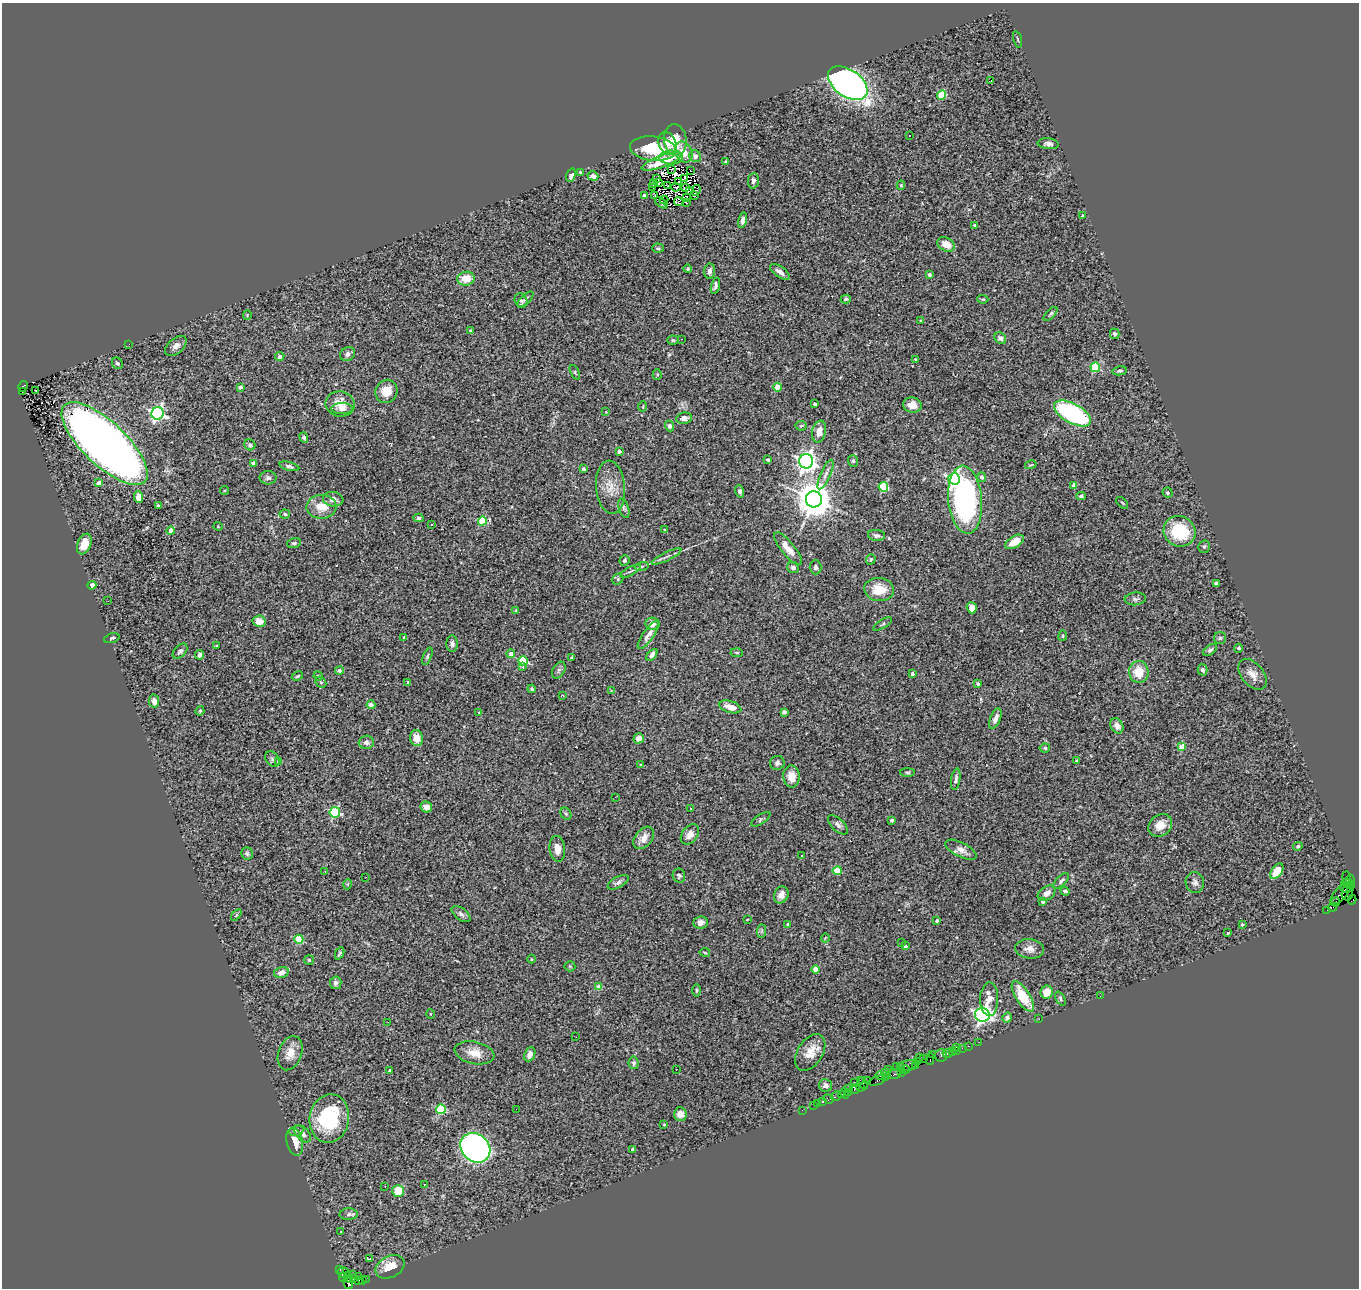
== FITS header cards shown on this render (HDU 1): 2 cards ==
NAXIS1  =                 1357
NAXIS2  =                 1286

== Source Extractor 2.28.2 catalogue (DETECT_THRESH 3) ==
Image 1357 x 1286 px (HDU 1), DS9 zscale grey, 1 PNG px = 1 image px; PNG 1361 x 1290 px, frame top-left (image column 1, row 1286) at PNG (2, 3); each listed source drawn as its Kron ellipse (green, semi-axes under 4 px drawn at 4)
Background 2.21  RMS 0.079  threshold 0.238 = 3 sigma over >= 5 px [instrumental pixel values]
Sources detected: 363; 4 with non-positive FLUX_AUTO (blend fragments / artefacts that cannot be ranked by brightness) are neither listed nor drawn; the other 359 listed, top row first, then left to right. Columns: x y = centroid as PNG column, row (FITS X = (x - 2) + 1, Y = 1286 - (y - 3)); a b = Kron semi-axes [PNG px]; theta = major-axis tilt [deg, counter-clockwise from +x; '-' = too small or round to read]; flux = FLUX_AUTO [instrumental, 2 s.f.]
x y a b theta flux
1017 39 8 3 -75 6.2
991 80 3 2 - 34
848 83 22 13 -35 2800
942 95 5 4 - 200
909 135 3 3 - 11
675 140 16 11 -84 120
667 143 12 8 -64 49
1048 144 10 5 -6 18
653 149 23 12 -5 210
684 152 11 8 -63 86
695 156 6 5 - 25
671 157 12 7 0 39
661 161 21 6 20 100
726 161 4 3 - 4.7
672 169 3 2 - 6.1
691 170 2 2 - 2.9
580 172 4 4 - 5.5
571 175 7 4 71 17
593 176 5 4 - 21
656 178 2 2 - 2.2
684 178 3 2 - 1.9
753 181 8 5 86 19
679 182 3 2 - 7.4
658 183 3 2 - 9
654 184 3 2 - 12
901 185 4 4 - 7.1
667 186 4 2 - 5.5
653 187 3 2 - 2.9
676 187 5 2 - 7.2
685 188 4 2 - 4.5
696 190 5 3 - 7.3
690 191 2 2 - 2.6
644 195 3 3 - 14
655 195 3 2 - 3.6
694 195 3 3 - 26
687 197 3 2 - 5.1
664 200 4 2 - 3.4
679 202 5 4 - 6.5
661 203 7 2 -41 5.3
686 203 4 3 - 8.3
1083 215 3 2 - 5.9
742 220 8 4 79 17
975 225 3 3 - 9.5
946 244 9 6 -28 60
658 248 6 4 -4 8.6
688 269 4 4 - 7.4
709 271 7 5 85 23
780 272 11 5 -35 27
929 275 3 3 - 14
466 279 9 7 9 75
715 286 8 4 75 15
525 299 10 4 44 11
846 299 5 4 - 9.5
983 299 5 4 - 5.7
521 301 7 6 - 18
1050 314 9 4 46 10
247 315 4 4 - 5.3
920 321 3 2 - 3.2
470 330 3 3 - 6
1115 334 5 4 - 9.6
1000 338 6 5 - 23
682 339 2 2 - 13
673 340 5 4 - 11
129 344 3 2 - 4.5
176 346 12 7 42 32
348 354 8 6 36 22
280 356 5 4 - 21
916 359 3 2 - 6.6
117 363 6 5 - 13
1095 367 5 4 - 290
1120 371 7 4 11 12
575 372 8 4 -65 6.8
657 374 5 4 - 6.5
23 386 6 4 59 480
240 387 4 3 - 17
777 387 4 4 - 99
36 390 3 2 - 11
386 391 12 11 - 80
22 392 3 2 - 140
340 404 14 12 -9 77
815 404 3 3 - 16
912 405 9 7 -10 49
643 406 5 3 - 4.2
342 408 10 5 -1 31
606 412 3 3 - 4.3
158 413 6 6 - 1500
1072 413 20 9 -29 900
684 418 7 5 10 28
669 426 5 4 - 14
801 426 5 5 - 6.6
819 432 11 7 78 48
304 438 5 4 - 14
105 444 56 21 -44 6500
250 445 6 5 - 9.7
619 451 4 3 - 36
768 460 3 3 - 10
806 461 7 7 - 3000
853 461 6 5 - 9.6
254 463 4 3 - 42
1031 465 6 2 13 5.3
289 466 10 4 -16 15
583 469 4 4 - 11
825 475 16 5 66 27
982 477 5 4 - 15
268 478 8 7 - 17
954 479 6 5 - 1300
99 483 4 4 - 48
1074 485 4 4 - 42
610 487 27 14 -85 93
883 487 5 4 - 280
224 490 4 2 - 4.8
740 491 6 4 -73 12
1168 493 5 5 - 10
1081 496 4 4 - 12
139 497 6 4 -87 50
333 499 10 7 -7 35
814 499 8 8 - 14000
965 500 34 17 -85 1200
1122 503 7 3 -45 5.1
158 505 4 3 - 11
321 507 15 12 2 89
624 508 10 5 -72 12
285 514 5 4 - 9.8
418 518 5 4 - 9.3
482 521 4 4 - 210
431 525 3 3 - 9.3
218 526 4 4 - 5.2
665 530 4 3 - 7
171 531 4 4 - 110
1180 531 16 15 - 270
876 535 8 5 -6 13
1014 542 10 5 30 96
294 543 7 4 14 11
84 544 11 6 68 77
1204 547 6 5 - 10
788 549 20 6 -51 61
667 556 16 3 26 19
871 559 5 4 - 8
624 560 5 5 - 17
642 567 7 3 11 8.1
816 567 7 6 - 15
793 568 6 5 - 17
630 571 11 3 27 14
618 579 6 5 - 11
1216 584 4 4 - 18
92 585 4 4 - 40
879 589 15 11 -8 110
1135 599 10 6 4 16
108 601 2 2 - 8.4
972 608 6 5 - 40
516 610 4 2 - 3.4
259 621 6 5 - 46
652 624 6 6 - 30
883 624 11 3 33 10
649 634 17 5 55 32
1063 636 5 2 - 4.5
404 637 4 4 - 5.2
112 638 8 4 18 11
1220 638 6 6 - 12
452 643 8 5 -90 20
217 646 3 3 - 5.4
1238 648 4 4 - 13
1210 650 8 4 39 12
180 651 9 5 47 13
737 653 6 4 -4 7.7
511 654 4 4 - 26
200 655 5 4 - 15
652 655 7 4 48 27
427 656 9 4 67 9.7
571 658 4 3 - 10
523 661 5 4 - 290
523 667 3 2 - 31
559 670 9 6 61 14
1203 670 6 5 - 14
339 671 4 4 - 17
1139 672 11 10 - 110
912 674 3 3 - 18
1253 674 18 11 -51 53
297 676 6 4 28 7.2
318 676 4 4 - 5.8
321 682 6 4 -46 6.7
408 682 3 3 - 11
978 684 3 3 - 12
532 689 4 3 - 9.2
611 691 4 4 - 3.7
563 696 4 2 - 3.5
154 701 6 5 - 25
371 705 4 4 - 33
730 707 11 6 -16 64
200 711 5 4 - 6.1
479 712 4 3 - 11
784 712 4 4 - 13
995 719 11 5 69 32
1117 726 8 6 -62 33
417 738 8 6 -80 66
639 738 5 5 - 33
366 742 7 6 - 28
1182 747 4 4 - 82
1045 748 5 4 - 8.9
272 759 8 6 -55 13
1077 760 3 2 - 5.1
279 762 4 4 - 26
777 763 7 7 - 18
641 765 3 3 - 4.1
908 772 7 3 -1 8.4
791 776 11 8 -87 60
956 779 11 4 80 16
615 797 3 2 - 11
426 807 6 5 - 34
690 808 3 3 - 6.1
335 812 5 5 - 450
566 814 6 5 - 9.1
761 819 11 4 34 12
892 820 4 3 - 14
838 825 12 6 -44 21
1160 825 13 10 38 64
690 834 11 8 53 39
644 838 13 8 51 48
1298 846 5 4 - 8.6
557 849 13 7 -82 43
961 850 17 7 -26 41
247 853 6 6 - 11
802 856 3 3 - 19
325 871 2 2 - 3.8
837 871 4 4 - 140
1277 871 9 5 54 88
679 876 7 6 - 10
366 877 2 2 - 11
1346 877 6 3 90 160
1350 880 4 3 - 84
1061 881 10 4 47 14
618 882 11 5 29 20
1195 882 10 9 - 23
348 884 5 3 - 5
1348 884 7 3 -22 440
1351 888 2 2 - 41
1345 889 5 4 - 660
1065 891 5 4 - 12
1047 893 10 6 36 31
1341 893 14 6 47 1300
1347 893 7 5 82 640
781 895 9 7 65 35
1352 900 5 4 - 72
1042 902 4 3 - 14
1335 902 5 2 - 100
1332 907 4 2 - 88
1327 910 2 2 - 31
461 914 11 6 -38 19
236 915 7 3 53 7.3
747 920 3 2 - 3.3
937 921 3 3 - 11
701 922 7 6 - 26
788 924 3 3 - 6.6
1242 924 3 3 - 8.3
762 931 7 4 89 10
1228 933 3 3 - 5.9
825 938 4 3 - 3.9
299 939 4 4 - 230
902 942 3 2 - 18
905 946 3 3 - 12
1030 949 14 9 -6 47
705 952 5 3 - 4.7
340 953 6 3 66 9.6
531 959 4 3 - 3.9
309 960 5 5 - 7.6
570 966 5 5 - 5.9
816 970 4 4 - 110
281 972 7 5 15 36
336 983 6 5 - 17
599 987 4 4 - 56
697 990 6 3 -90 7
1047 992 6 6 - 73
1023 996 17 7 -57 130
1100 996 2 2 - 15
989 999 17 9 90 59
1060 999 7 4 -63 8.8
431 1014 5 3 - 3.9
982 1015 7 7 - 2000
1007 1018 5 4 - 25
1038 1019 2 2 - 1.4
388 1022 3 2 - 5.1
576 1037 2 2 - 11
979 1042 2 2 - 51
968 1046 3 2 - 120
956 1047 2 2 - 190
962 1048 2 2 - 52
956 1050 3 3 - 210
810 1052 20 12 58 77
952 1052 3 3 - 180
290 1053 17 11 71 69
475 1053 20 11 -11 74
530 1054 7 5 67 31
947 1054 5 3 - 170
933 1055 3 2 - 75
941 1055 6 6 - 270
919 1057 2 2 - 46
923 1058 2 2 - 170
930 1059 6 2 -88 230
918 1061 3 2 - 85
634 1063 6 5 - 11
896 1066 2 2 - 79
908 1066 10 5 12 790
916 1066 3 2 - 93
901 1067 3 2 - 110
676 1069 2 2 - 15
390 1070 3 3 - 13
888 1070 4 3 - 470
905 1070 5 3 - 250
901 1072 2 2 - 100
886 1074 5 4 - 290
894 1074 7 3 13 450
880 1076 4 3 - 250
885 1078 4 2 - 70
860 1080 4 2 - 170
868 1081 2 2 - 120
877 1081 9 3 21 390
854 1082 3 2 - 310
863 1083 6 3 -67 190
826 1085 7 6 - 17
861 1087 3 2 - 180
848 1088 3 2 - 330
855 1089 5 5 - 290
848 1092 2 2 - 160
845 1093 5 3 - 140
841 1095 3 2 - 140
836 1096 6 3 31 240
828 1099 5 3 - 78
823 1102 3 3 - 280
818 1103 2 2 - 26
813 1105 2 2 - 54
441 1109 5 5 - 380
516 1109 3 2 - 7.3
802 1110 2 2 - 31
680 1114 7 6 - 48
329 1119 24 19 80 430
664 1125 4 2 - 4.4
296 1131 7 5 17 13
303 1134 10 6 -47 27
295 1142 14 8 -77 65
475 1148 16 13 -43 2300
633 1149 4 4 - 27
425 1184 3 2 - 7.1
385 1186 3 2 - 7.6
398 1191 6 5 - 120
349 1214 9 5 1 16
340 1231 3 2 - 6.3
370 1258 3 2 - 260
390 1267 15 10 26 110
340 1269 3 2 - 79
343 1273 6 5 - 470
352 1274 2 2 - 59
358 1276 2 2 - 36
348 1277 5 3 - 520
343 1278 4 3 - 240
353 1279 4 3 - 640
366 1279 3 2 - 16
359 1280 3 3 - 33
363 1280 3 2 - 540
348 1282 7 4 -76 720
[4 non-positive-flux detections neither listed nor drawn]